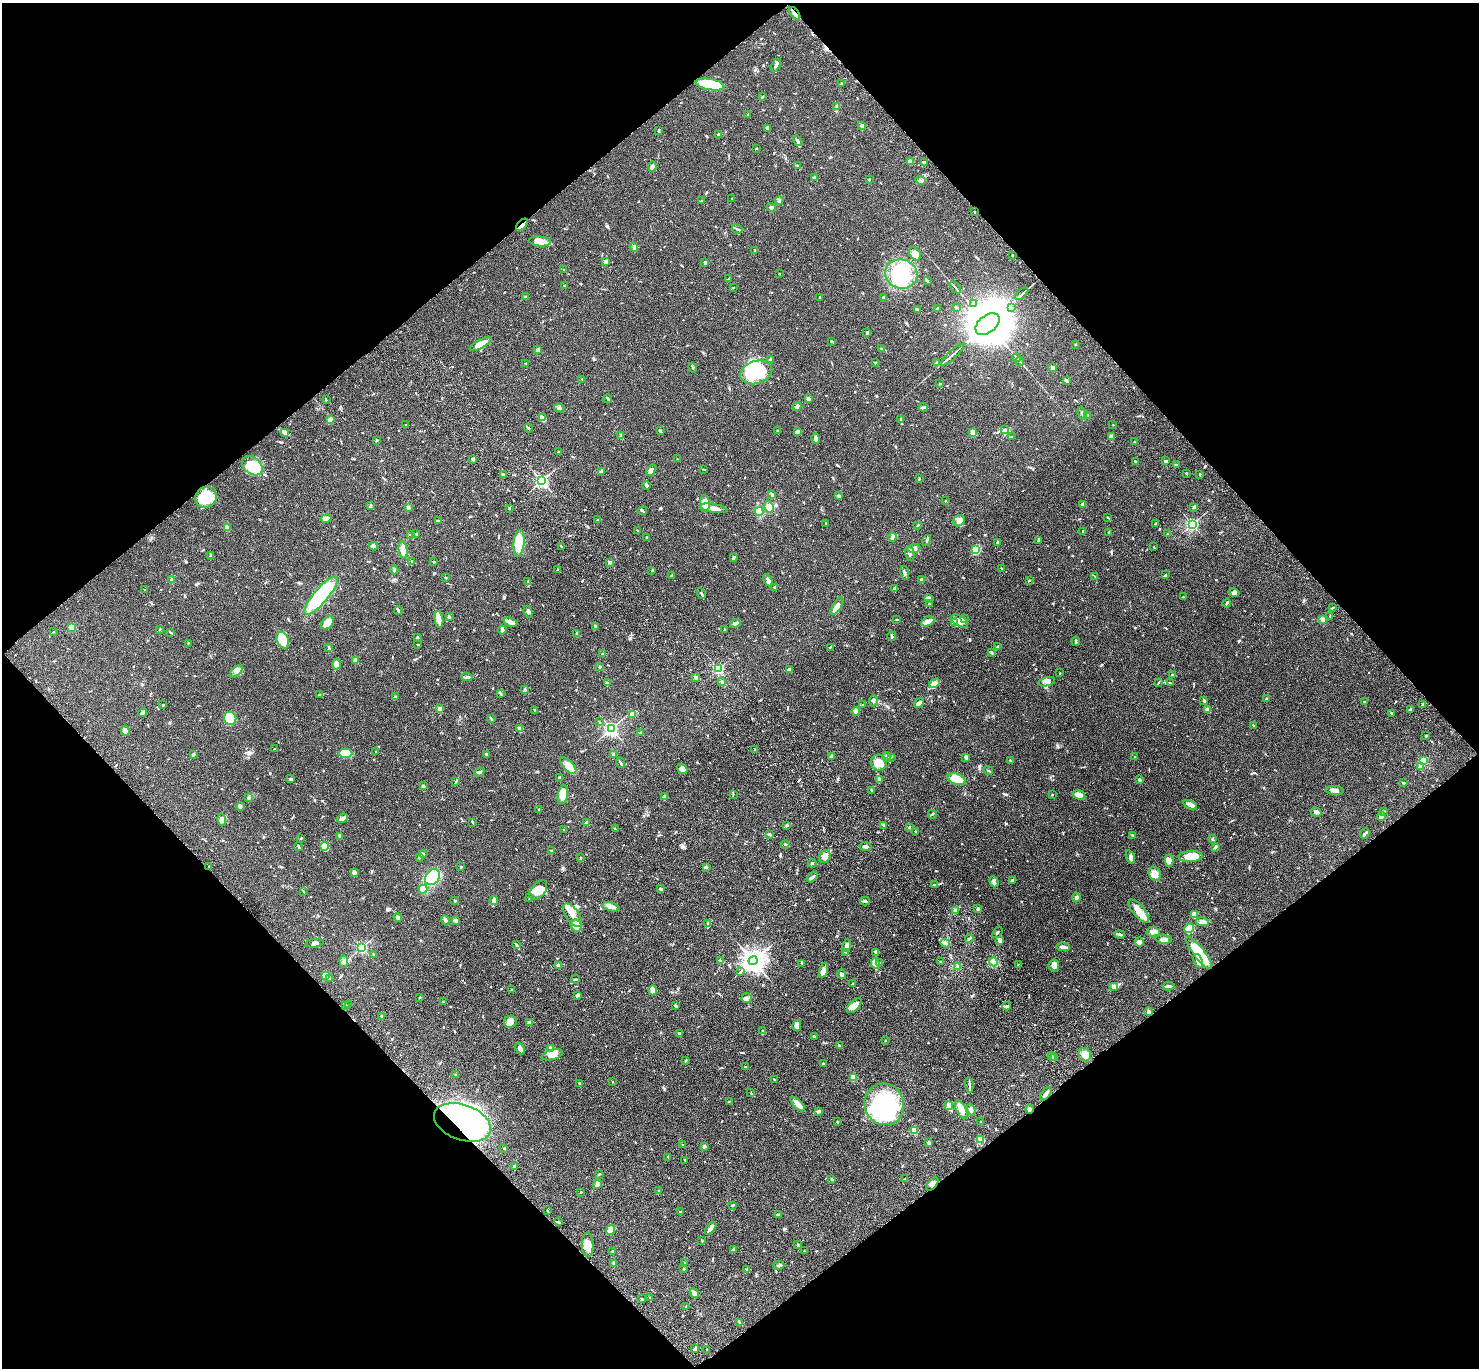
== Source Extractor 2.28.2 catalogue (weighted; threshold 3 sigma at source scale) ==
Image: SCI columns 103-6010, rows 385-5847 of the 6109 x 6091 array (HDU 1 of 3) = the unmasked area's bounding box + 8 px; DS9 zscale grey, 4 x 4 block average (1 PNG px = mean of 4 x 4 image px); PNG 1481 x 1370 px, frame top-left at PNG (2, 3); each listed source drawn as its Kron ellipse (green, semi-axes under 4 px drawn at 4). Shown black and unused: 50% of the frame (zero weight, under 3 of 4 exposures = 6% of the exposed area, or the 3 px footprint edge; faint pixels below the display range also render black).
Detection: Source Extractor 2.28.2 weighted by HDU 2 'WHT'. Background 0.0461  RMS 0.0052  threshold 0.0232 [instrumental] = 3 sigma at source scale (4.5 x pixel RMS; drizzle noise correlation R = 1.50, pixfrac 1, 0.05/0.05 arcsec/px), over >= 5 px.
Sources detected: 881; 9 inside a brighter object's white glare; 1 cosmic-ray / hot-pixel residue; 1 long thin detection or spike segment (spike, bleed or trail) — neither listed nor drawn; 22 coinciding with a brighter row at this scale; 47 inside a brighter listed object's ellipse — not listed separately; of the other 801, all 500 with FLUX_AUTO >= 1.59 (the completeness limit of this list) listed and drawn (301 fainter detections not listed), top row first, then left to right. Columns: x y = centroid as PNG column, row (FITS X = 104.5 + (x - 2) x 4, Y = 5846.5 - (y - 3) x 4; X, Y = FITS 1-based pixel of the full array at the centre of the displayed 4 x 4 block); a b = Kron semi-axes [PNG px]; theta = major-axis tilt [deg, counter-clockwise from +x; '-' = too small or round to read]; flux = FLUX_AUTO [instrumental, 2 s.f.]
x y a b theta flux
794 13 7 2 -51 15
776 65 7 2 61 8.4
842 83 2 2 - 2
710 84 14 5 -10 150
763 96 2 2 - 3.4
837 107 3 2 - 3.3
748 114 2 2 - 2.3
862 126 3 3 - 9.9
767 128 4 2 - 7.9
659 131 3 2 - 4.4
719 135 3 2 - 8.2
798 141 5 3 - 6.2
756 148 2 2 - 2.1
910 162 3 2 - 17
924 162 3 2 - 7.5
798 165 3 2 - 2.8
652 167 5 3 - 10
814 177 2 2 - 2
869 180 3 2 - 2.3
920 180 5 3 - 7.9
732 199 2 2 - 3.8
701 201 2 2 - 2.6
779 201 4 3 - 5.2
771 207 4 3 - 8.3
974 212 3 2 - 2.1
522 225 7 3 44 13
737 229 6 2 -32 4.4
540 241 11 5 -5 46
634 247 4 3 - 7
755 250 3 2 - 2
915 254 7 5 -54 18
1012 255 2 2 - 1.7
605 262 3 3 - 7.3
705 262 2 2 - 8.4
564 270 2 2 - 3.3
779 274 2 2 - 1.9
901 274 16 14 -14 130
728 279 3 2 - 1.8
927 281 3 2 - 3
564 286 2 2 - 1.9
733 287 2 2 - 1.6
955 287 7 2 -48 5.2
1022 294 8 2 44 6.2
526 297 4 2 - 7.2
820 298 2 2 - 2.6
884 298 2 2 - 7
973 303 2 2 - 1.9
956 307 3 2 - 3.9
1011 307 2 2 - 2.1
937 308 2 2 - 2.4
917 310 3 2 - 2.6
987 324 14 8 38 21000
867 332 3 2 - 6.8
832 341 2 2 - 2.9
480 344 12 3 27 36
1075 344 2 2 - 2.2
538 349 4 2 - 4.3
881 349 2 2 - 2.1
952 355 15 2 42 8.9
1017 358 4 2 - 2.8
770 360 2 2 - 5.5
1020 361 4 2 - 3.6
875 362 2 2 - 2.2
526 363 2 2 - 2.3
937 363 4 2 - 5.2
693 367 5 2 - 3.6
1053 368 2 2 - 41
756 372 16 11 19 140
582 379 2 2 - 1.6
1066 380 3 2 - 7
940 384 2 2 - 1.8
608 399 4 2 - 3.9
808 399 2 2 - 32
326 400 2 2 - 1.8
797 406 4 3 - 7.5
923 407 4 2 - 3.5
559 408 5 3 - 6
1082 413 7 2 -71 5.8
1087 415 4 2 - 3.4
542 418 4 2 - 6.8
901 419 3 2 - 2.8
330 420 3 2 - 2.2
406 425 2 2 - 2.2
1113 425 2 2 - 1.6
528 428 4 2 - 4
1005 430 3 2 - 2.9
660 431 2 2 - 11
778 431 2 2 - 2.5
798 431 3 2 - 3.2
285 432 4 2 - 20
973 432 3 3 - 14
621 435 4 2 - 3.5
1011 437 2 2 - 1.9
1111 437 2 2 - 58
815 439 5 3 - 7.2
377 440 3 2 - 2.5
1134 442 3 2 - 2.5
558 451 2 2 - 1.8
473 459 3 2 - 2.5
677 459 2 2 - 2
1166 461 3 2 - 8.4
1135 462 3 2 - 3.5
1177 465 2 2 - 3
252 466 11 8 -39 79
704 469 3 2 - 1.9
651 470 6 4 52 11
601 471 3 2 - 6.8
1186 473 2 2 - 2.2
503 474 3 2 - 6.1
1199 474 3 2 - 1.7
919 478 3 2 - 2.1
542 481 3 2 - 570
646 485 4 3 - 4.5
772 494 2 2 - 4
839 496 2 2 - 5.2
206 497 11 10 - 60
945 500 2 2 - 5.5
705 504 8 5 -87 27
1083 504 2 2 - 9.8
370 506 3 2 - 3.2
408 507 3 2 - 3.7
769 507 6 4 -80 26
1193 507 3 2 - 4.2
509 508 2 2 - 2.4
714 508 14 3 -9 28
642 511 4 2 - 3
759 511 4 4 - 39
1108 517 3 2 - 2.5
326 518 5 3 - 9.4
598 520 2 2 - 1.8
438 521 3 2 - 2.7
959 521 6 5 - 13
825 523 2 2 - 4.9
1156 523 2 2 - 1.9
1192 524 2 2 - 620
918 525 3 2 - 3.5
227 528 2 2 - 64
638 530 2 2 - 1.7
1083 531 2 2 - 1.6
1109 533 3 2 - 2.7
410 534 2 2 - 2.9
416 534 3 2 - 2.4
1167 534 2 2 - 3.5
646 537 2 2 - 4.3
892 537 4 3 - 6.2
927 540 5 2 - 4.8
1038 540 3 2 - 3.2
998 542 2 2 - 7.2
519 543 13 5 84 85
373 546 4 3 - 12
561 546 4 2 - 2.8
1154 547 2 2 - 1.9
914 548 7 4 4 14
403 550 8 4 -82 23
976 550 2 2 - 93
910 554 8 3 -78 7.1
210 556 2 2 - 1.9
733 558 4 2 - 7
412 561 2 2 - 2.5
433 562 3 2 - 2.4
610 562 3 2 - 6.4
1001 568 2 2 - 2.4
558 569 3 2 - 2.1
394 570 4 2 - 5
652 571 3 2 - 1.9
904 573 7 2 -74 6.1
672 575 2 2 - 3.9
1165 575 4 2 - 3.5
1095 576 3 2 - 1.8
446 578 3 2 - 2
172 579 4 2 - 5.8
768 580 6 3 -61 8
921 580 4 2 - 11
528 581 3 2 - 2.2
1029 581 2 2 - 2
774 587 2 2 - 1.9
894 588 4 3 - 8.2
145 590 2 2 - 1.8
1234 592 5 3 - 6.5
701 593 5 2 - 5.3
321 595 24 7 50 250
1183 597 2 2 - 1.9
928 599 3 2 - 14
1227 603 4 2 - 2.9
929 604 3 2 - 2.7
837 606 10 3 58 14
1333 607 2 2 - 1.6
398 610 4 2 - 4.3
528 612 6 3 -71 7.5
1330 616 2 2 - 3.2
449 617 3 3 - 5.3
439 619 8 4 -82 23
897 619 3 2 - 1.7
965 619 2 2 - 3
1323 620 2 2 - 64
928 621 7 4 26 17
960 621 9 5 -35 20
510 622 7 2 -21 19
327 623 7 5 47 33
735 623 5 3 - 9.9
954 623 4 2 - 36
595 626 3 2 - 6.1
72 627 2 2 - 41
159 629 3 2 - 2.1
502 630 4 3 - 8.1
725 630 3 2 - 1.8
53 632 2 2 - 1.6
171 633 3 2 - 1.8
577 634 3 2 - 6.9
892 636 4 2 - 5
417 637 2 2 - 4
283 640 9 6 -68 66
1076 641 4 2 - 3.2
188 643 2 2 - 2.2
418 645 3 2 - 2.2
830 647 3 2 - 1.9
998 647 4 2 - 4.4
329 648 4 2 - 6.1
992 653 4 2 - 2.6
603 654 3 2 - 3.4
355 660 2 2 - 54
336 664 5 4 - 21
599 667 3 2 - 2.6
718 669 2 2 - 360
789 670 3 2 - 11
236 671 8 3 42 9.2
1060 673 2 2 - 2.1
1172 675 2 2 - 5.8
467 677 5 3 - 8.3
695 677 2 2 - 30
722 682 2 2 - 2.7
1047 682 8 4 15 12
1159 682 3 2 - 1.9
607 683 3 2 - 2.7
934 683 6 3 31 20
1170 683 3 2 - 2.7
525 690 4 2 - 3.4
500 693 2 2 - 5
320 695 4 2 - 2.7
395 697 2 2 - 11
1266 699 3 2 - 3.9
873 701 5 2 - 4.1
1204 701 4 2 - 6
1364 702 2 2 - 1.8
919 703 5 2 - 8.4
863 704 2 2 - 2
163 705 2 2 - 1.8
1423 705 3 2 - 7.5
440 709 2 2 - 36
1410 709 3 3 - 4
534 710 2 2 - 1.6
1208 710 4 2 - 14
856 711 4 4 - 6.7
142 713 4 2 - 8.4
1392 713 3 2 - 2.2
632 714 3 2 - 13
230 718 6 6 - 110
491 718 4 2 - 4
599 722 3 2 - 2
1253 725 3 2 - 2.8
520 729 2 2 - 58
611 729 3 2 - 800
125 731 5 3 - 9.5
640 733 4 2 - 3.4
1426 736 3 2 - 2.9
274 749 3 2 - 1.7
755 750 3 2 - 2.4
376 751 2 2 - 2.2
346 753 7 4 -1 88
613 754 2 2 - 8.6
193 755 4 2 - 4.3
487 755 4 2 - 4.4
832 756 4 2 - 3.4
887 756 4 2 - 4.6
891 757 2 2 - 1.7
966 757 3 2 - 8.5
1135 757 2 2 - 1.8
1010 760 3 2 - 3.1
1423 761 2 2 - 180
620 763 5 2 - 4.4
879 763 8 7 - 29
568 766 10 5 -46 30
1420 766 2 2 - 43
682 769 5 4 - 13
988 771 5 2 - 2.3
479 772 5 2 - 5.5
560 778 3 2 - 6.5
291 779 3 2 - 4.8
879 779 2 2 - 8.6
956 779 9 5 -20 55
1139 779 2 2 - 16
456 782 3 2 - 4.3
1403 783 3 2 - 2.3
423 786 3 2 - 2.5
871 790 2 2 - 1.8
1335 790 9 4 -3 11
733 794 3 2 - 2.4
563 795 9 5 79 33
1052 795 2 2 - 5
1079 795 6 4 -22 19
664 796 2 2 - 1.7
249 798 3 2 - 2.3
1190 805 7 3 -24 15
240 806 3 2 - 7.7
539 809 2 2 - 1.9
1316 812 5 2 - 14
1384 812 3 2 - 2.8
932 814 4 2 - 3.5
1381 817 4 4 - 6.8
343 818 5 3 - 13
222 820 6 4 -73 10
472 822 4 2 - 2.7
587 823 3 2 - 7.7
787 825 3 2 - 2.7
883 825 3 2 - 2.3
909 827 3 2 - 1.9
615 829 2 2 - 1.6
563 830 2 2 - 1.8
915 831 2 2 - 2.3
769 834 4 2 - 3.9
1365 834 6 2 50 5.9
340 836 2 2 - 6.3
1132 836 3 2 - 2.3
301 838 2 2 - 2.8
1212 839 3 2 - 2.1
785 844 4 2 - 2.4
324 846 4 4 - 30
865 846 6 2 -8 5.6
298 847 4 2 - 3.2
1215 847 3 2 - 3.5
551 850 3 2 - 1.7
423 854 2 2 - 1.6
825 856 6 5 - 23
1190 856 12 5 3 35
1130 857 7 3 -72 7.2
419 858 3 2 - 2.1
581 858 2 2 - 7
1169 860 6 4 86 13
812 863 4 2 - 3.5
209 867 3 2 - 2.3
461 867 2 2 - 1.7
706 867 2 2 - 3.1
354 873 4 3 - 4.7
1155 874 7 6 - 19
432 877 9 6 51 81
812 877 6 2 38 5.1
1013 880 3 2 - 5.1
994 882 6 3 -69 6.2
935 884 3 2 - 2.5
423 889 4 3 - 32
660 889 4 2 - 5.1
538 890 11 7 50 34
303 891 2 2 - 2.5
1076 897 5 3 - 6
530 898 2 2 - 1.6
494 900 4 4 - 13
455 901 2 2 - 4.5
865 901 5 2 - 4.5
611 907 9 3 -13 15
978 909 2 2 - 11
955 910 4 2 - 9.9
1139 911 14 6 -49 34
572 915 13 6 -54 30
1194 915 4 3 - 32
398 918 4 2 - 11
445 920 4 3 - 6
455 920 3 3 - 8.8
1202 922 7 3 -12 8.9
708 924 4 2 - 4.3
576 926 6 5 - 31
1189 928 5 4 - 31
997 932 6 2 54 3.6
1153 932 6 4 -1 11
1120 934 5 2 - 5.5
969 939 4 2 - 3.8
1163 939 8 3 -8 12
1000 940 4 2 - 11
1139 942 5 4 - 8
314 943 9 3 7 8.4
945 943 5 2 - 5.6
517 945 3 2 - 2.5
847 945 6 3 80 11
362 947 2 2 - 450
1063 947 7 2 -3 9.8
875 952 4 2 - 3.8
846 953 4 2 - 2.3
1199 953 20 5 -52 120
374 954 2 2 - 2.4
720 960 4 2 - 2.6
753 961 4 4 - 2300
1198 961 7 4 -68 11
344 962 6 3 -86 8.3
940 962 3 2 - 2.7
993 962 4 3 - 7.7
802 963 2 2 - 1.6
880 963 2 2 - 1.6
875 964 5 3 - 26
1018 964 2 2 - 2.7
558 965 2 2 - 32
1054 966 6 5 - 11
957 967 3 3 - 4.6
823 970 8 3 73 13
740 972 3 2 - 1.9
842 974 4 3 - 6
326 975 4 3 - 40
329 979 2 2 - 7.8
575 979 4 2 - 3.3
853 984 3 2 - 2.8
1169 986 5 3 - 5.6
1114 987 4 2 - 4.6
512 990 3 2 - 3.3
653 990 5 3 - 11
578 995 4 3 - 4.1
420 997 2 2 - 2
746 998 5 5 - 11
443 1002 4 2 - 2
349 1004 2 2 - 1.7
345 1005 3 2 - 4.1
676 1006 3 2 - 4.3
854 1006 9 5 45 23
1007 1006 4 3 - 5.8
1148 1012 4 2 - 7.7
382 1016 2 2 - 3.6
510 1022 6 6 - 21
530 1022 3 2 - 12
797 1025 5 4 - 18
763 1031 4 3 - 4.6
679 1033 2 2 - 3.1
814 1037 4 2 - 4.9
885 1040 2 2 - 1.9
840 1045 3 2 - 3.6
550 1048 3 2 - 3.1
520 1049 6 3 -59 8.3
552 1055 11 5 15 32
1085 1055 7 6 - 25
1052 1057 4 2 - 3.6
1055 1057 3 2 - 2
685 1061 3 2 - 2.7
823 1064 2 2 - 17
745 1067 4 2 - 3
456 1075 2 2 - 12
853 1077 2 2 - 130
775 1080 3 2 - 2.7
612 1082 2 2 - 2.8
580 1084 2 2 - 14
969 1085 8 2 -84 6.6
751 1093 2 2 - 1.7
1046 1094 8 3 54 11
729 1101 3 2 - 1.9
798 1104 9 4 -46 21
884 1104 21 19 -66 240
949 1106 4 4 - 9.2
961 1109 10 5 -60 24
1030 1109 4 2 - 5.7
971 1110 6 3 -67 6.3
818 1111 4 2 - 5.1
462 1122 29 17 -20 630
837 1122 2 2 - 2.4
980 1122 2 2 - 2.3
914 1130 4 3 - 22
980 1140 3 2 - 3
929 1143 3 2 - 6.6
682 1145 2 2 - 1.6
704 1147 2 2 - 5.1
504 1148 2 2 - 2.3
668 1157 2 2 - 2.5
685 1160 2 2 - 1.6
514 1166 2 2 - 21
599 1174 2 2 - 1.6
832 1179 2 2 - 10
905 1179 3 2 - 1.6
597 1184 4 3 - 8.9
932 1184 8 4 50 14
659 1191 3 2 - 2.5
581 1192 2 2 - 2.5
733 1205 3 3 - 2.9
547 1211 3 2 - 1.7
680 1211 3 2 - 2
778 1215 3 2 - 2.5
558 1222 3 2 - 2.2
711 1228 7 3 50 16
611 1230 5 3 - 31
702 1241 3 2 - 1.6
588 1245 12 6 -88 29
798 1245 2 2 - 1.9
734 1250 3 2 - 2.9
612 1251 2 2 - 2.1
804 1251 2 2 - 1.6
684 1263 4 2 - 3.2
614 1264 3 3 - 3.4
779 1265 5 2 - 3.4
684 1269 2 2 - 2.2
747 1270 2 2 - 2.1
694 1293 5 2 - 15
649 1297 2 2 - 1.6
642 1299 2 2 - 2.1
686 1307 2 2 - 2.7
740 1322 4 2 - 3.9
695 1349 4 2 - 7.7
707 1349 2 2 - 1.9
Overlapping masked pixels (flux is a lower limit): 5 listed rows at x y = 794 13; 522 225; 1030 1109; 462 1122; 932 1184
Diffuse or blended objects may show on this block-average render without a row.